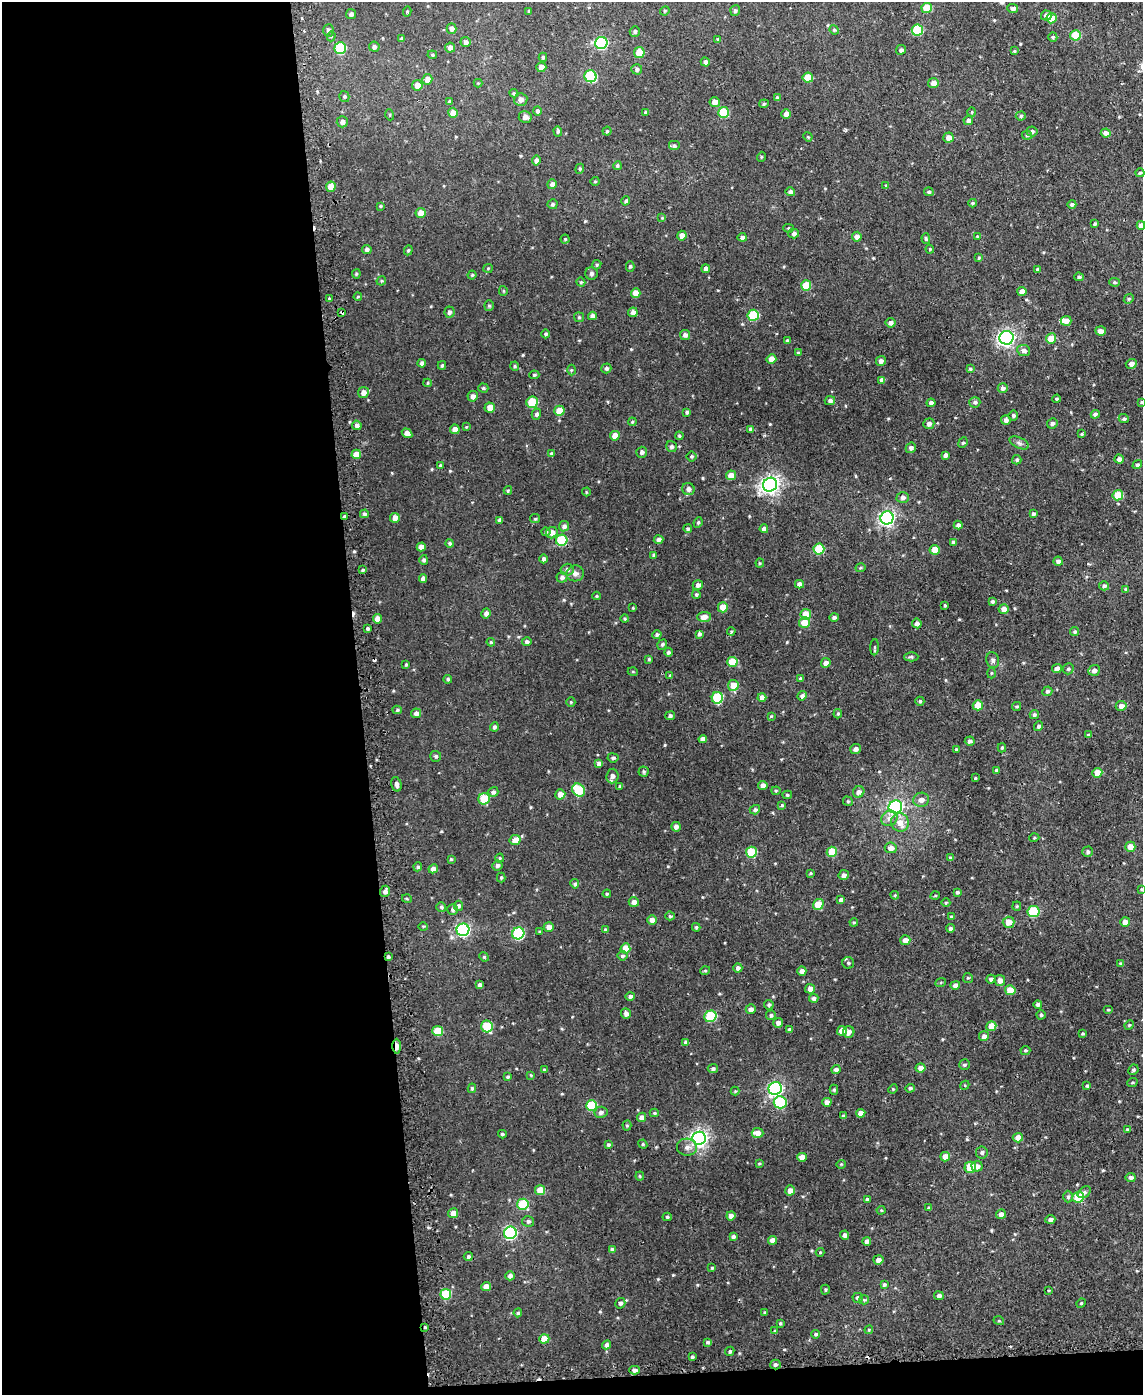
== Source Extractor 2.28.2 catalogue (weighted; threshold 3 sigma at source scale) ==
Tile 9 of 4 x 3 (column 1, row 3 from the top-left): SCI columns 1-1141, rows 125-1517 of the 4589 x 4550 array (HDU 1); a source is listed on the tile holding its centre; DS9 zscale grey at full resolution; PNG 1145 x 1397 px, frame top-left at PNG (2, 2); each listed source drawn as its Kron ellipse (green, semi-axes under 4 px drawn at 4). Shown black and unused: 33% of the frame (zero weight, under 2 of 3 exposures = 2% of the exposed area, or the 3 px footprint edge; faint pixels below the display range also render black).
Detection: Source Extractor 2.28.2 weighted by HDU 2 'WHT'; one run over the whole footprint, this tile lists its part. Background 0.00839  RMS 0.005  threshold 0.0223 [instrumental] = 3 sigma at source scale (4.5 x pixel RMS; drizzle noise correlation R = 1.50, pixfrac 1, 0.05/0.05 arcsec/px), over >= 5 px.
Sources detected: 541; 5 cosmic-ray / hot-pixel residue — neither listed nor drawn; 2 inside a brighter listed object's ellipse — not listed separately; of the other 534, all 500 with FLUX_AUTO >= 0.462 (the completeness limit of this list) listed and drawn (34 fainter detections not listed), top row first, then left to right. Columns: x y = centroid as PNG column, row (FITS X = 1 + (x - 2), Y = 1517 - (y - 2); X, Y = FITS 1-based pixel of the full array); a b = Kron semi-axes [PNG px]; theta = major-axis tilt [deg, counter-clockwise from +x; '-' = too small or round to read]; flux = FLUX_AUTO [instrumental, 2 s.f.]
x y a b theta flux
927 8 5 5 - 11
1013 8 5 4 - 1.4
529 11 4 3 - 0.66
665 11 5 4 - 0.6
735 11 5 5 - 1.1
407 12 5 4 - 0.74
351 14 5 5 - 1.4
1046 16 5 5 - 2.9
1052 18 5 5 - 7.1
452 29 5 5 - 2.1
328 30 6 5 - 1.7
834 30 5 4 - 0.62
917 30 5 5 - 26
635 31 5 5 - 1.1
1075 35 5 5 - 13
331 36 5 4 - 0.88
1053 37 4 4 - 0.82
402 39 4 3 - 1.1
718 40 4 4 - 0.88
465 42 5 5 - 1.8
601 43 6 6 - 52
374 47 5 5 - 1.4
340 48 6 5 - 26
450 48 5 5 - 2.5
901 50 5 4 - 1.2
1014 51 4 4 - 0.49
639 52 5 5 - 8.1
432 55 5 4 - 0.67
543 57 4 4 - 0.82
705 62 5 4 - 1.6
541 67 5 5 - 3.1
637 69 5 5 - 1.3
590 76 6 6 - 28
808 78 5 5 - 10
427 79 5 5 - 3.1
478 83 4 4 - 0.46
933 83 5 5 - 3.4
417 85 5 5 - 3.6
514 93 4 4 - 0.52
344 96 5 5 - 0.76
777 98 4 4 - 1.1
521 99 6 6 - 2.4
449 101 4 3 - 0.49
715 102 5 5 - 3.6
764 104 5 4 - 0.63
537 111 5 4 - 1.2
645 112 4 4 - 0.79
723 112 5 5 - 17
972 112 4 4 - 0.54
453 113 5 4 - 4.2
786 114 5 5 - 2.6
390 115 5 3 - 0.49
1021 116 5 4 - 0.77
525 117 6 5 - 2.6
968 120 4 4 - 1.7
342 122 5 5 - 2
558 131 5 4 - 0.97
607 131 4 4 - 0.66
1032 131 5 5 - 1.4
1106 133 5 4 - 2.9
1027 135 5 4 - 0.64
808 137 5 3 - 0.47
948 138 5 5 - 2.9
674 146 6 5 - 1.1
761 157 5 3 - 0.48
536 161 5 4 - 1.9
617 166 4 4 - 0.94
580 169 5 4 - 0.71
1140 173 4 4 - 0.81
595 181 4 4 - 0.63
552 184 5 4 - 2
886 186 3 3 - 0.91
331 187 5 5 - 5.5
790 192 5 4 - 1.3
929 192 4 4 - 0.85
626 201 4 3 - 0.94
973 203 4 3 - 0.77
553 204 5 5 - 1
1072 204 4 4 - 1.2
380 206 4 3 - 0.5
421 213 5 5 - 4.4
662 218 4 4 - 0.49
1095 224 3 3 - 0.7
1141 225 4 4 - 2.5
789 228 5 4 - 0.67
794 233 5 5 - 1.5
682 236 5 4 - 2.9
977 236 3 3 - 0.53
742 237 4 4 - 1.3
857 237 5 5 - 2.4
926 238 5 4 - 0.65
565 239 4 4 - 0.55
367 249 5 4 - 1.2
930 249 4 3 - 0.48
408 250 5 4 - 0.64
979 258 4 3 - 0.58
597 265 5 4 - 0.65
630 266 5 4 - 0.84
488 268 5 4 - 0.54
706 269 4 4 - 2
1037 270 4 4 - 0.94
591 273 6 6 - 1.4
356 274 4 4 - 0.55
472 275 4 4 - 0.59
1079 277 5 3 - 0.94
381 281 5 4 - 0.57
581 282 4 4 - 0.59
1114 282 5 4 - 0.65
806 285 5 5 - 12
503 291 5 4 - 0.62
1022 291 4 4 - 3
636 293 5 4 - 4.3
358 297 4 3 - 0.58
330 299 4 3 - 1.2
1129 299 5 4 - 0.61
489 306 5 4 - 0.78
449 312 5 5 - 1.2
633 312 4 4 - 1.9
342 313 4 3 - 1.7
753 315 6 5 - 26
592 316 4 4 - 1.9
579 317 5 5 - 0.71
1066 321 5 5 - 2.8
891 323 5 5 - 1.8
1101 331 5 4 - 2.3
546 334 4 4 - 0.97
685 335 5 5 - 1.7
1007 338 7 6 - 160
1051 338 5 5 - 7.3
787 341 4 4 - 1.1
1024 350 6 5 - 1.9
798 353 4 4 - 0.72
771 359 5 4 - 4
881 361 5 5 - 1.8
422 363 4 4 - 1.7
1131 364 5 4 - 2.1
442 365 4 3 - 0.76
515 366 5 4 - 0.6
606 368 5 4 - 1
970 369 4 4 - 0.8
571 370 5 3 - 0.48
534 375 5 4 - 0.68
882 380 4 4 - 2.2
427 383 4 4 - 0.59
483 388 5 4 - 0.83
1003 388 5 5 - 1.7
363 392 5 5 - 2.5
473 396 5 5 - 2.3
1057 399 4 3 - 0.59
830 401 5 4 - 1.3
532 402 6 5 - 15
975 402 5 5 - 1.2
1141 402 3 3 - 0.51
931 403 4 4 - 1.4
490 408 5 5 - 4.2
559 411 5 5 - 7.7
687 412 4 3 - 1
536 414 5 4 - 1.2
1095 414 4 4 - 1.4
1013 415 5 4 - 0.99
1124 419 5 4 - 0.95
1006 420 5 4 - 1.8
632 422 4 3 - 0.48
1052 423 5 5 - 1.3
929 424 5 5 - 1.8
357 425 5 4 - 1.6
466 427 4 4 - 0.47
455 429 5 4 - 3.2
750 429 4 4 - 1.2
407 433 5 4 - 2.6
1082 434 4 3 - 0.58
615 436 5 4 - 5.2
679 436 4 4 - 0.75
963 443 5 4 - 0.78
1019 443 10 5 -25 1.6
671 447 5 5 - 1.2
911 448 5 5 - 1.5
642 452 5 5 - 1.3
551 453 4 4 - 0.69
356 454 5 4 - 4.6
945 455 4 3 - 1.2
691 456 5 5 - 0.73
1119 459 4 4 - 1.9
1017 460 5 4 - 1
440 465 4 3 - 0.58
1137 465 5 4 - 0.96
731 475 5 5 - 4.4
770 485 7 6 - 230
688 489 6 6 - 2.1
508 490 4 3 - 0.72
586 492 4 4 - 0.46
1118 495 5 5 - 13
903 497 6 5 - 1.6
364 514 4 4 - 1.1
1033 514 3 3 - 1.1
344 517 3 3 - 2.6
395 518 5 4 - 2.8
887 518 7 6 - 140
535 519 5 4 - 0.59
500 520 4 3 - 1.2
698 522 5 4 - 0.72
958 525 4 4 - 1.6
564 526 5 5 - 1.8
688 529 4 4 - 0.9
764 529 4 4 - 1.8
546 532 4 4 - 0.76
552 533 6 5 - 3.3
562 540 6 5 - 27
658 540 5 4 - 1.7
953 542 4 4 - 1.1
450 543 4 4 - 0.83
421 547 4 4 - 2.9
819 549 5 5 - 18
935 550 5 5 - 7
653 555 4 3 - 0.82
543 559 4 4 - 1
424 560 5 4 - 1.1
1058 561 5 4 - 1.8
760 563 4 4 - 0.55
860 568 5 4 - 0.59
567 569 6 6 - 1.8
363 570 4 4 - 0.71
575 573 8 8 - 2
562 577 5 5 - 1.4
423 578 4 4 - 2.2
799 584 4 4 - 2.5
698 585 5 5 - 1.8
1104 586 5 4 - 0.94
1126 589 4 4 - 0.78
696 594 4 4 - 0.78
597 596 4 4 - 0.57
992 602 3 3 - 0.9
945 605 3 2 - 0.62
723 607 5 5 - 7
633 608 4 3 - 0.5
1004 609 5 5 - 2.7
486 613 5 4 - 1.9
806 614 5 5 - 7.1
704 617 7 5 4 3.4
834 617 4 4 - 1.4
377 619 5 4 - 3.1
625 619 4 4 - 0.66
804 622 5 5 - 7.3
917 623 5 5 - 1.9
368 628 4 3 - 0.77
731 631 4 3 - 0.49
1075 632 5 4 - 0.86
699 634 4 3 - 1.3
657 635 5 4 - 1.1
491 642 4 4 - 0.56
527 642 5 4 - 1.3
662 645 5 4 - 0.91
875 647 8 4 88 0.76
668 652 4 4 - 1.1
911 657 7 4 1 0.96
649 659 4 3 - 0.51
993 660 8 6 -76 1.3
732 662 5 5 - 12
826 663 5 4 - 2.3
406 664 4 3 - 0.62
1057 669 5 4 - 2.8
1068 669 5 5 - 0.95
1094 670 6 5 - 1.8
633 672 5 3 - 0.48
991 673 5 3 - 0.47
670 676 4 4 - 0.9
448 679 4 4 - 0.82
800 679 4 3 - 0.97
733 685 5 5 - 6.7
1047 691 5 4 - 1
802 696 5 4 - 1.5
762 697 4 4 - 3
717 698 6 5 - 29
920 701 4 4 - 0.76
571 702 5 4 - 0.55
978 705 5 5 - 9.1
1017 706 4 4 - 0.71
1121 706 5 5 - 2.9
397 710 4 4 - 0.76
416 713 5 5 - 2.1
838 714 5 4 - 0.69
1034 715 4 4 - 1.1
670 716 5 4 - 1.1
771 716 4 3 - 0.47
1038 726 5 4 - 1.1
494 727 4 4 - 1.2
1088 735 4 3 - 0.75
703 739 4 4 - 2.2
970 741 5 4 - 1.5
1002 748 4 4 - 0.7
855 749 5 5 - 2.1
956 749 4 3 - 0.64
436 756 5 5 - 1.1
613 758 5 4 - 0.99
599 764 4 4 - 2
996 770 4 3 - 0.63
644 771 5 5 - 0.83
1097 773 5 5 - 5.8
612 776 7 6 - 2.4
975 778 4 3 - 0.5
396 784 7 5 -75 1.9
763 785 5 4 - 2.2
620 786 4 3 - 0.71
579 790 7 5 -44 21
776 791 4 4 - 0.62
493 792 5 5 - 1.3
859 792 6 5 - 2
560 794 5 5 - 3.5
787 795 5 4 - 0.67
484 799 6 5 - 14
921 800 8 7 - 2.5
848 801 5 4 - 0.66
782 805 4 4 - 0.64
895 807 7 6 - 96
755 810 5 4 - 1.2
889 818 8 7 - 2.3
900 822 9 9 - 4.4
676 827 5 4 - 2.1
1034 838 5 3 - 0.46
515 840 5 5 - 5.2
1130 847 5 5 - 5
891 848 6 5 - 2.7
751 852 5 5 - 18
832 852 5 5 - 9.9
1088 852 5 5 - 1.1
500 858 4 4 - 0.52
950 858 4 4 - 0.88
451 859 4 4 - 0.53
497 865 5 5 - 1.3
418 867 4 4 - 0.78
433 869 5 4 - 2.5
811 873 4 3 - 0.58
844 875 5 5 - 1.7
501 877 5 4 - 0.63
575 884 4 4 - 1
1141 889 4 4 - 0.48
385 891 6 5 - 1.9
957 892 4 4 - 0.89
607 894 4 3 - 0.69
895 895 4 4 - 0.63
935 896 5 3 - 0.5
407 899 5 3 - 0.5
841 900 4 4 - 2.1
634 902 5 5 - 2.2
946 903 4 4 - 0.53
818 904 6 5 - 8.1
458 906 5 4 - 1.3
1017 906 4 4 - 0.56
441 907 5 4 - 0.85
453 909 5 5 - 1.3
1033 912 6 5 - 26
670 916 5 4 - 0.78
951 917 4 4 - 0.74
652 920 5 4 - 3.2
854 922 4 4 - 0.53
1009 922 6 5 - 4.3
1125 922 5 4 - 2.6
423 926 5 3 - 0.49
549 927 5 4 - 2.4
696 927 4 3 - 0.73
950 928 4 4 - 1.1
463 930 6 6 - 88
605 930 4 4 - 0.94
539 931 4 3 - 0.53
518 933 6 6 - 41
905 940 5 5 - 3
625 948 5 5 - 6.8
623 956 5 5 - 1
388 957 4 4 - 1
484 957 5 4 - 0.56
848 963 6 5 - 0.96
1121 964 4 4 - 1.3
738 968 4 4 - 1.7
705 971 5 3 - 0.53
802 971 4 4 - 2.1
968 978 5 5 - 0.68
991 979 4 4 - 1.4
1000 980 5 5 - 2.7
941 982 5 3 - 0.47
480 985 4 3 - 1.2
955 985 5 4 - 2.3
810 989 5 5 - 2.8
1010 990 5 5 - 7.2
630 996 4 4 - 1.2
814 998 4 4 - 1.6
1038 1004 4 3 - 1.1
769 1005 5 4 - 0.94
751 1009 5 4 - 2
1108 1009 5 3 - 0.55
626 1014 5 4 - 1.8
771 1015 5 5 - 1.1
1041 1015 4 4 - 0.89
710 1016 6 5 - 27
778 1023 5 4 - 2
1129 1025 5 4 - 0.58
487 1026 6 5 - 21
991 1026 5 4 - 6.8
790 1029 4 3 - 1.3
438 1031 5 5 - 12
842 1031 5 4 - 4.6
849 1032 6 5 - 2.3
1082 1034 3 3 - 0.64
984 1036 5 5 - 1.9
686 1043 4 4 - 1.8
396 1046 7 3 90 5.8
1025 1050 5 4 - 0.77
964 1065 5 5 - 0.83
920 1068 5 4 - 2.8
713 1069 5 4 - 1
544 1070 4 4 - 0.84
836 1070 4 4 - 1.5
1133 1070 5 5 - 0.86
531 1075 4 4 - 0.46
507 1077 4 4 - 0.75
1132 1083 5 3 - 0.52
965 1085 5 4 - 0.48
1087 1086 3 3 - 0.8
472 1088 5 4 - 0.9
775 1088 7 6 - 120
910 1088 5 4 - 0.8
893 1089 5 4 - 0.54
834 1090 5 4 - 0.73
735 1091 4 4 - 0.52
780 1102 6 6 - 29
827 1102 4 4 - 2.7
591 1106 5 5 - 21
601 1112 6 5 - 1.6
654 1113 4 4 - 0.64
861 1113 4 4 - 2.8
844 1116 4 3 - 1.3
642 1117 5 4 - 2.3
627 1126 5 4 - 0.63
1128 1129 4 3 - 0.94
758 1133 6 5 - 2.8
502 1134 4 3 - 0.8
699 1138 7 6 - 200
1018 1138 5 4 - 3.6
643 1144 5 4 - 0.58
608 1145 4 4 - 0.91
687 1147 10 8 -5 2.5
982 1153 6 6 - 1.2
802 1157 5 4 - 3.3
945 1157 5 5 - 4.5
759 1163 4 3 - 0.52
841 1164 4 4 - 0.55
977 1166 5 5 - 2.1
970 1167 6 5 - 12
640 1176 4 4 - 0.52
1131 1177 5 4 - 1.5
540 1190 5 5 - 7.6
790 1190 5 5 - 3.5
1084 1192 7 5 37 1.1
1068 1197 6 4 -90 0.92
1078 1197 6 5 - 17
867 1199 4 3 - 1.1
523 1204 6 5 - 21
928 1208 4 3 - 0.55
881 1210 4 4 - 0.56
453 1213 5 5 - 3.7
1001 1214 5 4 - 2
731 1216 4 4 - 2.2
667 1217 4 4 - 0.73
1050 1219 5 4 - 1.4
528 1221 6 5 - 1.1
510 1233 6 6 - 68
845 1235 4 4 - 1.5
733 1236 4 4 - 1.1
772 1240 4 4 - 3
867 1241 4 4 - 1.7
612 1249 4 4 - 1.1
820 1252 4 4 - 0.52
468 1256 4 4 - 0.97
878 1260 5 5 - 2.1
712 1268 4 3 - 0.59
510 1276 4 4 - 1.8
884 1284 4 3 - 0.89
486 1286 5 4 - 3.2
825 1290 5 3 - 0.62
1049 1290 4 3 - 0.47
446 1294 5 5 - 22
939 1296 5 4 - 1.6
858 1298 5 5 - 1.1
864 1300 5 4 - 0.65
620 1303 5 5 - 1.3
1081 1303 5 4 - 0.56
765 1312 4 3 - 0.5
518 1313 4 4 - 0.88
999 1321 5 3 - 0.47
780 1323 4 3 - 0.65
425 1327 3 3 - 0.48
869 1330 4 4 - 0.53
775 1331 4 4 - 0.67
816 1334 4 4 - 0.91
544 1339 5 4 - 6.2
708 1342 3 3 - 0.88
607 1345 5 4 - 1.4
730 1351 5 4 - 0.8
692 1357 3 3 - 0.92
775 1364 5 5 - 1
634 1370 5 4 - 1.6
Overlapping masked pixels (flux is a lower limit): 5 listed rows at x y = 342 313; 344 517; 388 957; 396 1046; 425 1327
Isophote crosses this tile's border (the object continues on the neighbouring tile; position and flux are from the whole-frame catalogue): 2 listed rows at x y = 1141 225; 1141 402